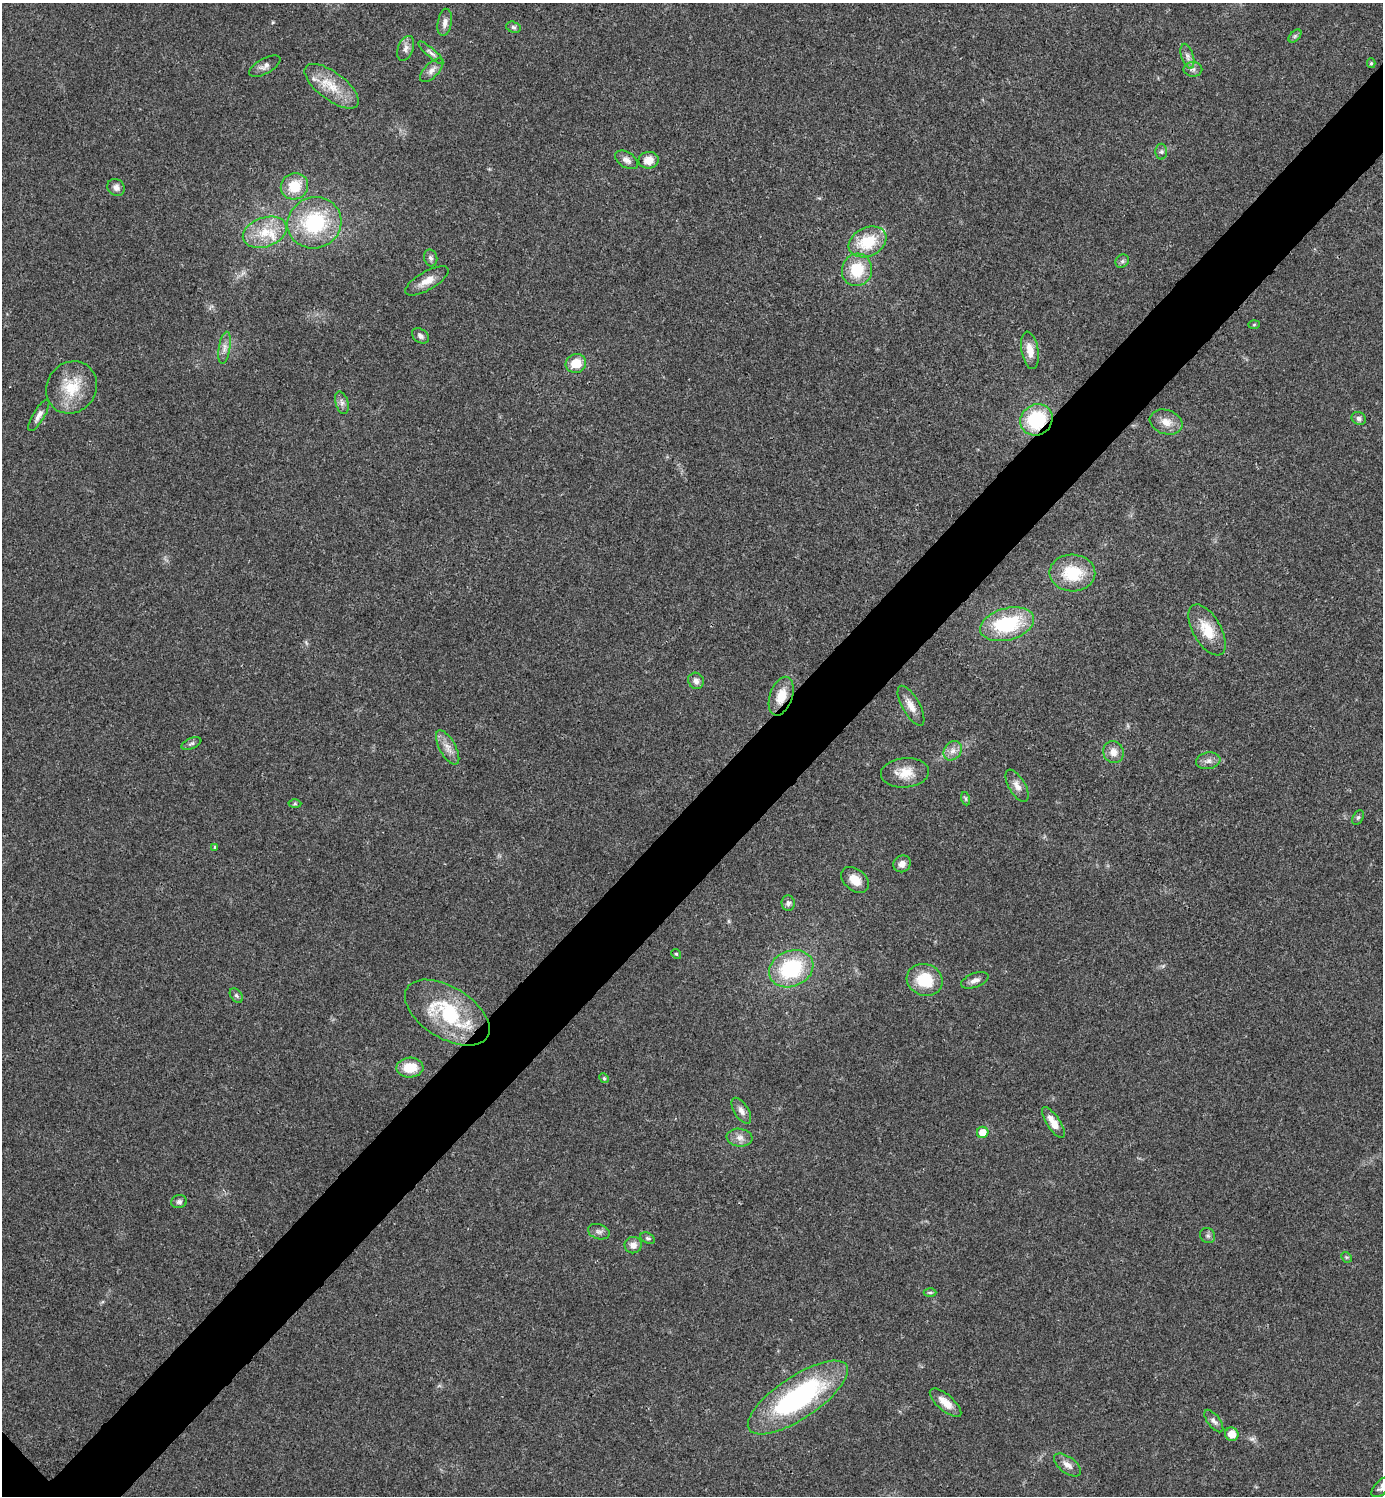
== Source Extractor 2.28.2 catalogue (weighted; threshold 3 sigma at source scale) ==
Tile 10 of 4 x 4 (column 2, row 3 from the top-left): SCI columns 1540-2920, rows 1501-2994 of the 5984 x 5984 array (HDU 1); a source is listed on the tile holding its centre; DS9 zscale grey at full resolution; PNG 1385 x 1498 px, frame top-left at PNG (2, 3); each listed source drawn as its Kron ellipse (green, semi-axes under 4 px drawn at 4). Shown black and unused: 6% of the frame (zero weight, under 3 of 4 exposures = <1% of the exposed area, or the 3 px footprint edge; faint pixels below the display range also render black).
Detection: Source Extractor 2.28.2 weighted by HDU 2 'WHT'; one run over the whole footprint, this tile lists its part. Background 0.0203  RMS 0.004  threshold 0.0182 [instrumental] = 3 sigma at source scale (4.5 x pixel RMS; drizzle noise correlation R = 1.50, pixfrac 1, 0.05/0.05 arcsec/px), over >= 5 px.
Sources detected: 80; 1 inside a brighter listed object's ellipse — not listed separately; the other 79 listed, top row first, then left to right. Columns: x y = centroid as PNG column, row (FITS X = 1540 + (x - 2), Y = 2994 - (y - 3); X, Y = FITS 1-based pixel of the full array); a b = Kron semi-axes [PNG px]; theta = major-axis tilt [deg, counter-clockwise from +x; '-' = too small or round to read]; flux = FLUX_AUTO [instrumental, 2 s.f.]
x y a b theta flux
445 22 14 7 80 2.2
513 27 7 5 -17 0.82
1295 36 8 4 45 0.79
406 48 13 7 69 2.1
431 53 16 4 -41 1.6
1187 56 13 6 -73 1.9
1371 63 5 4 - 0.66
265 66 17 7 29 2.1
1193 69 9 7 -3 1.5
432 70 15 7 46 2.4
332 86 32 14 -37 11
1161 152 8 6 89 0.96
626 160 12 7 -32 2.1
649 160 10 8 9 4.5
294 186 14 13 - 9.6
116 187 9 8 - 1.9
314 223 27 25 23 30
265 232 23 14 20 10
868 242 20 14 25 15
431 258 8 6 -75 1.2
1122 261 7 6 - 0.97
857 270 16 15 - 13
427 281 24 9 30 4.7
1254 325 6 4 2 0.47
420 336 9 6 -35 1.4
224 348 16 6 81 2.4
1030 350 19 8 -80 4.9
576 363 10 9 - 7.4
71 387 27 24 52 14
342 403 11 6 -75 1.7
39 415 18 5 59 2.3
1359 418 7 6 - 1.2
1036 420 17 15 37 26
1166 422 17 12 -18 4.8
1072 573 23 18 -2 15
1007 624 28 16 15 29
1207 630 28 14 -60 9.9
696 681 8 7 - 2
781 696 20 11 71 7.3
911 706 22 9 -61 4.2
191 743 10 5 23 1
448 747 19 8 -61 3.7
953 751 10 8 53 2.6
1113 752 11 10 - 3.5
1208 761 12 8 11 2.1
905 773 24 15 4 7.6
1017 786 18 8 -59 2.9
966 799 7 4 -71 0.76
295 804 6 4 0 0.58
1358 817 8 5 62 0.78
215 847 4 4 - 0.49
902 864 9 8 - 2.7
855 880 15 10 -40 4.9
788 903 8 6 -84 1.2
676 954 5 4 - 0.48
791 969 23 18 22 31
925 980 18 15 -19 14
975 980 14 7 20 2.1
236 995 8 5 -51 1
447 1013 47 25 -31 34
410 1068 13 10 2 9
604 1078 5 4 - 0.54
741 1111 14 7 -58 2.3
1053 1123 18 6 -57 4.8
983 1132 6 5 - 5.7
740 1138 13 9 -7 2.8
179 1202 8 6 12 1.2
599 1232 11 7 -17 1.6
1208 1236 8 7 - 1.1
648 1238 8 5 -27 0.84
633 1245 8 8 - 2.6
1346 1257 6 4 -44 0.58
930 1292 6 4 0 0.67
798 1398 58 21 34 70
945 1403 19 8 -41 4.8
1214 1421 13 6 -53 1.6
1232 1434 7 6 - 5.3
1067 1465 16 8 -37 2.9
1382 1487 13 6 46 1.8
Overlapping masked pixels (flux is a lower limit): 2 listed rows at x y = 1036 420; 781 696
Isophote crosses this tile's border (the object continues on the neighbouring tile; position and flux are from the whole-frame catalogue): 1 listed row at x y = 1382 1487